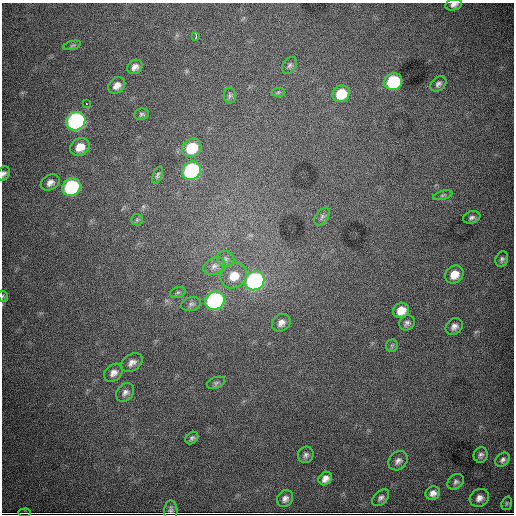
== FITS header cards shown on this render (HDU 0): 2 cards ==
NAXIS1  =                  512
NAXIS2  =                  512

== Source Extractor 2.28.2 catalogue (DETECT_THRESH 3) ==
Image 512 x 512 px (HDU 0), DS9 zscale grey, 1 PNG px = 1 image px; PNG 516 x 516 px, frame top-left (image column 1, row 512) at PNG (2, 3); each listed source drawn as its Kron ellipse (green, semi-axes under 4 px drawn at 4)
Background 8770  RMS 98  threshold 295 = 3 sigma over >= 5 px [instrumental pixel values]
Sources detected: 58; all 58 listed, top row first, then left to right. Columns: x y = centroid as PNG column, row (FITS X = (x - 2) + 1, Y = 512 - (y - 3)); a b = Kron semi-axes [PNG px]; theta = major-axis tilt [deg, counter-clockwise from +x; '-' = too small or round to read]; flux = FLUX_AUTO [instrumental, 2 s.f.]
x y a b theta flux
454 5 8 5 13 2.7e+04
196 36 4 2 - 7.1e+03
72 45 9 3 14 1.1e+04
290 65 9 6 56 1.8e+04
135 67 8 6 34 3.5e+04
393 82 9 8 - 5.2e+05
438 84 9 6 41 2.1e+04
117 85 9 7 41 4.5e+04
278 92 7 4 2 1.3e+04
341 94 9 8 - 1.9e+05
230 96 8 6 88 1.8e+04
87 104 3 2 - 4.1e+03
142 114 7 5 8 1.4e+04
76 121 10 8 39 2.0e+06
80 147 10 8 32 8.8e+04
192 148 10 9 - 2.5e+05
191 171 10 8 39 1.4e+06
4 173 7 5 65 2.1e+04
157 175 9 4 68 1.3e+04
50 182 10 7 31 3.4e+04
71 187 9 8 - 9.2e+05
443 195 10 4 15 1.3e+04
322 217 10 6 54 1.8e+04
472 217 9 6 18 1.9e+04
137 220 6 5 - 1.2e+04
225 259 9 8 - 2.7e+04
502 259 8 6 71 1.7e+04
214 266 11 8 28 3.6e+04
454 275 10 8 41 8.6e+04
234 276 14 12 33 1.2e+05
255 281 10 9 - 1.8e+06
178 292 8 5 17 1.4e+04
3 296 6 5 - 8.6e+03
215 301 10 9 - 1.7e+06
191 304 10 6 14 2.0e+04
401 310 8 7 - 8.2e+04
281 323 10 8 39 3.9e+04
407 323 8 7 - 2.1e+04
454 327 9 7 43 3.1e+04
392 346 6 6 - 1.4e+04
132 363 12 8 31 3.9e+04
113 373 10 8 42 3.9e+04
216 383 9 5 22 1.8e+04
125 392 10 8 50 2.9e+04
192 438 7 5 42 1.6e+04
306 455 8 7 - 2.1e+04
481 455 8 7 - 2.1e+04
503 460 8 6 44 2.1e+04
398 461 10 8 45 3.2e+04
325 478 7 6 - 4.0e+04
456 482 9 7 40 2.0e+04
433 493 7 6 - 3.5e+04
381 498 10 6 45 2.3e+04
479 498 10 8 33 3.9e+04
285 499 9 7 51 2.9e+04
507 503 7 5 73 1.1e+04
171 511 10 6 -88 2.1e+04
25 513 6 2 4 6.7e+03
At the frame edge (FLAGS 8, measured only in part): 3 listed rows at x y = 454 5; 4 173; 3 296